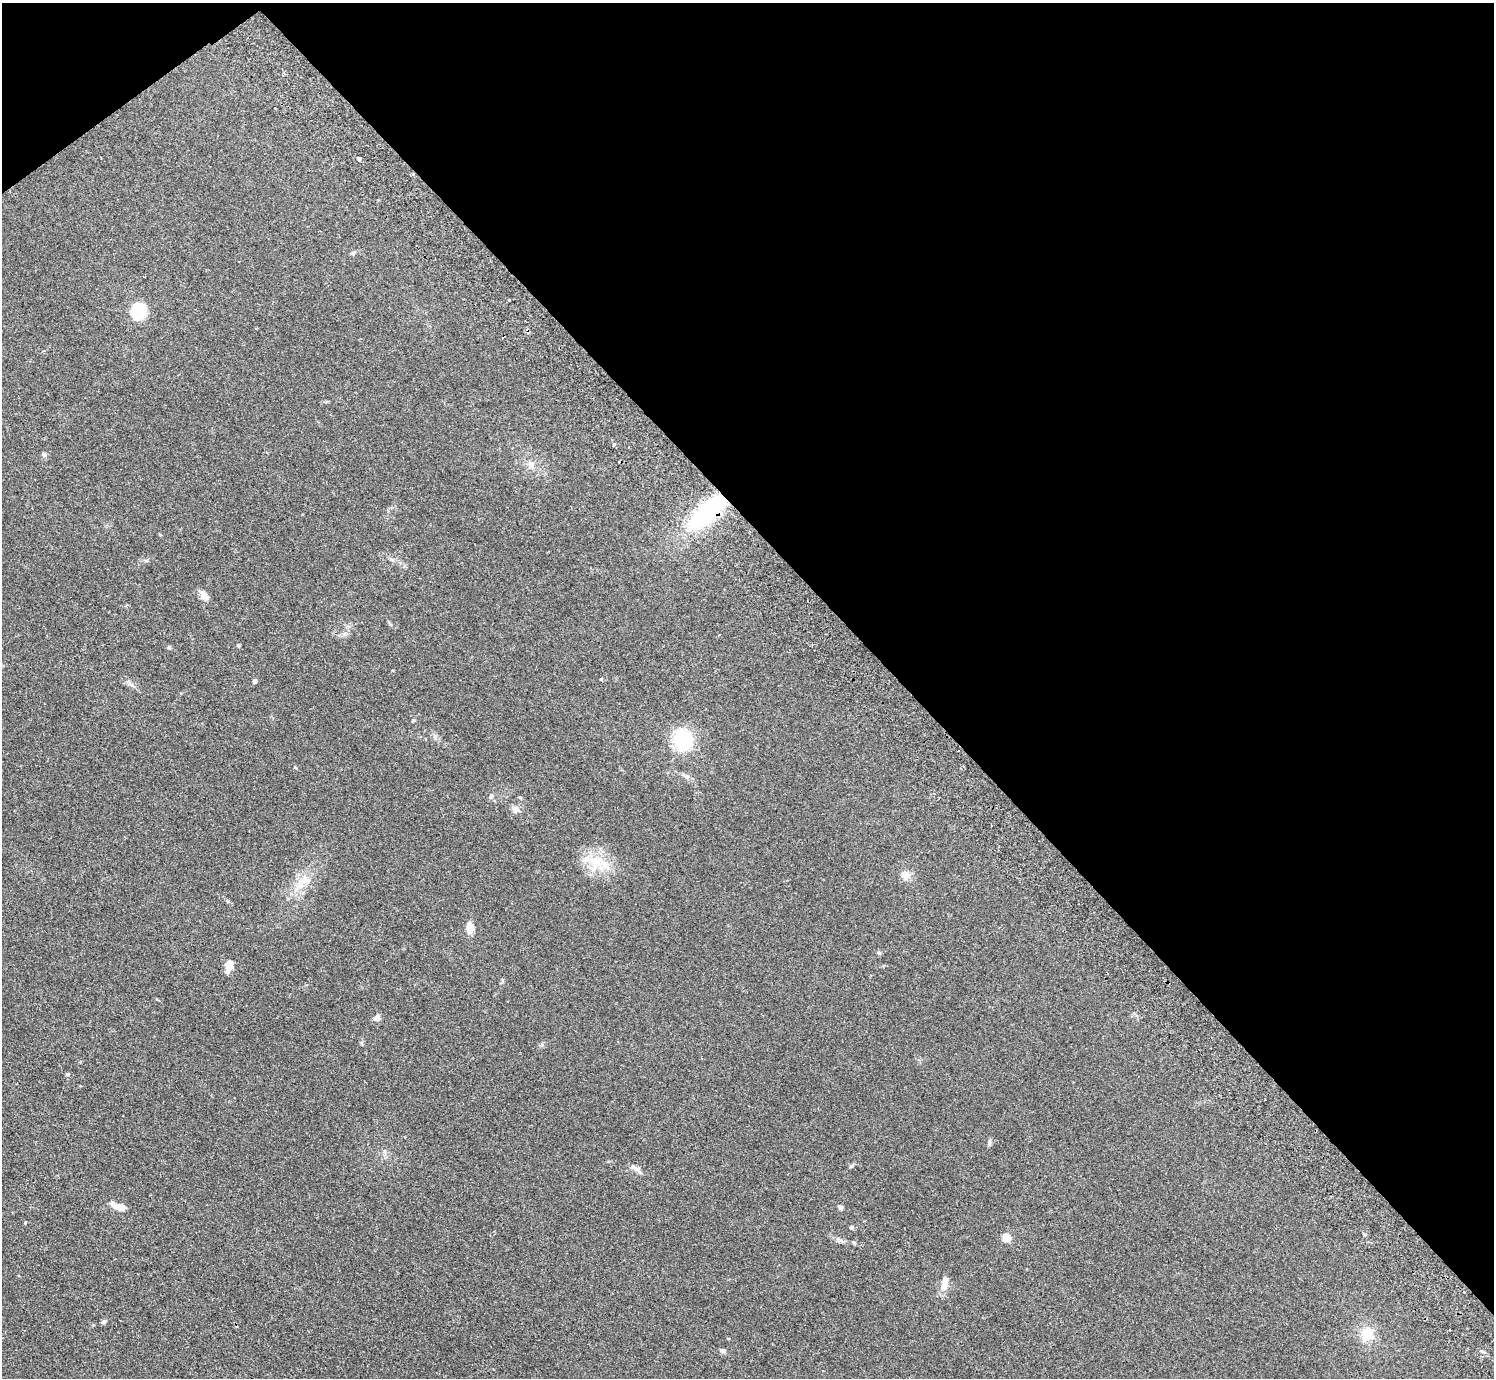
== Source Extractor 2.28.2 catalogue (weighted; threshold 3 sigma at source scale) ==
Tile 3 of 4 x 4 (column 3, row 1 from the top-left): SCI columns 3029-4520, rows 4326-5701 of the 6057 x 6041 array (HDU 1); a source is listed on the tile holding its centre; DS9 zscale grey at full resolution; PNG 1496 x 1380 px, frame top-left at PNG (2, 3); no overlay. Shown black and unused: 41% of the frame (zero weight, under 2 of 3 exposures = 3% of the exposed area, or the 3 px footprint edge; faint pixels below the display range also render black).
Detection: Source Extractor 2.28.2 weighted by HDU 2 'WHT'; one run over the whole footprint, this tile lists its part. Background 0.19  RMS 0.011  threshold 0.05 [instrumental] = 3 sigma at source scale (4.5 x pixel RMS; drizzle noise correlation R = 1.50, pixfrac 1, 0.05/0.05 arcsec/px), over >= 5 px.
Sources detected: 41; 1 cosmic-ray / hot-pixel residue — not listed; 2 inside a brighter listed object's ellipse — not listed separately; the other 38 listed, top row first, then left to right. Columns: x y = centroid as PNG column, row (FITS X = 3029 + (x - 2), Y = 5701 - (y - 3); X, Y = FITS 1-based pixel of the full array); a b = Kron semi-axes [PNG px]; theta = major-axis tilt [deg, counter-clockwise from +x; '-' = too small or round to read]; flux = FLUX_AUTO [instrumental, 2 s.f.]
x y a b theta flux
359 158 4 3 - 7.6
413 174 4 4 - 1.3
353 253 8 4 24 2
509 300 3 3 - 2.1
138 311 11 10 - 47
44 454 7 5 -47 2
531 464 9 8 - 5.7
708 511 34 15 41 140
392 559 7 4 0 1.9
204 596 14 9 -53 6.6
254 681 6 5 - 2
131 684 10 4 -29 3
413 720 5 4 - 1.2
683 740 15 14 - 79
687 776 7 7 - 3.2
491 797 8 4 81 1.7
515 809 12 9 -28 4.9
597 862 35 19 -21 33
905 875 12 10 -66 7.4
305 880 18 16 35 17
470 928 12 8 -89 10
879 953 6 5 - 2
230 963 11 8 77 7.4
377 1018 8 7 - 4.9
67 1074 6 4 0 1.2
989 1142 9 4 82 2
851 1166 7 4 36 1.5
637 1169 14 6 -20 4.8
119 1207 16 7 -19 13
840 1207 6 5 - 2.4
25 1222 4 3 - 0.94
851 1227 5 5 - 1.9
1006 1237 5 5 - 32
854 1242 6 4 -66 1.4
944 1286 14 9 75 9.6
103 1322 8 4 27 1.9
1367 1334 16 14 66 20
723 1350 6 5 - 3.1
Overlapping masked pixels (flux is a lower limit): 2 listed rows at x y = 413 174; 708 511
Unlisted compact peaks at least as high as the median listed source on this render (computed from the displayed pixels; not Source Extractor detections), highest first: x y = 601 679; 169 647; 238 645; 542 1044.